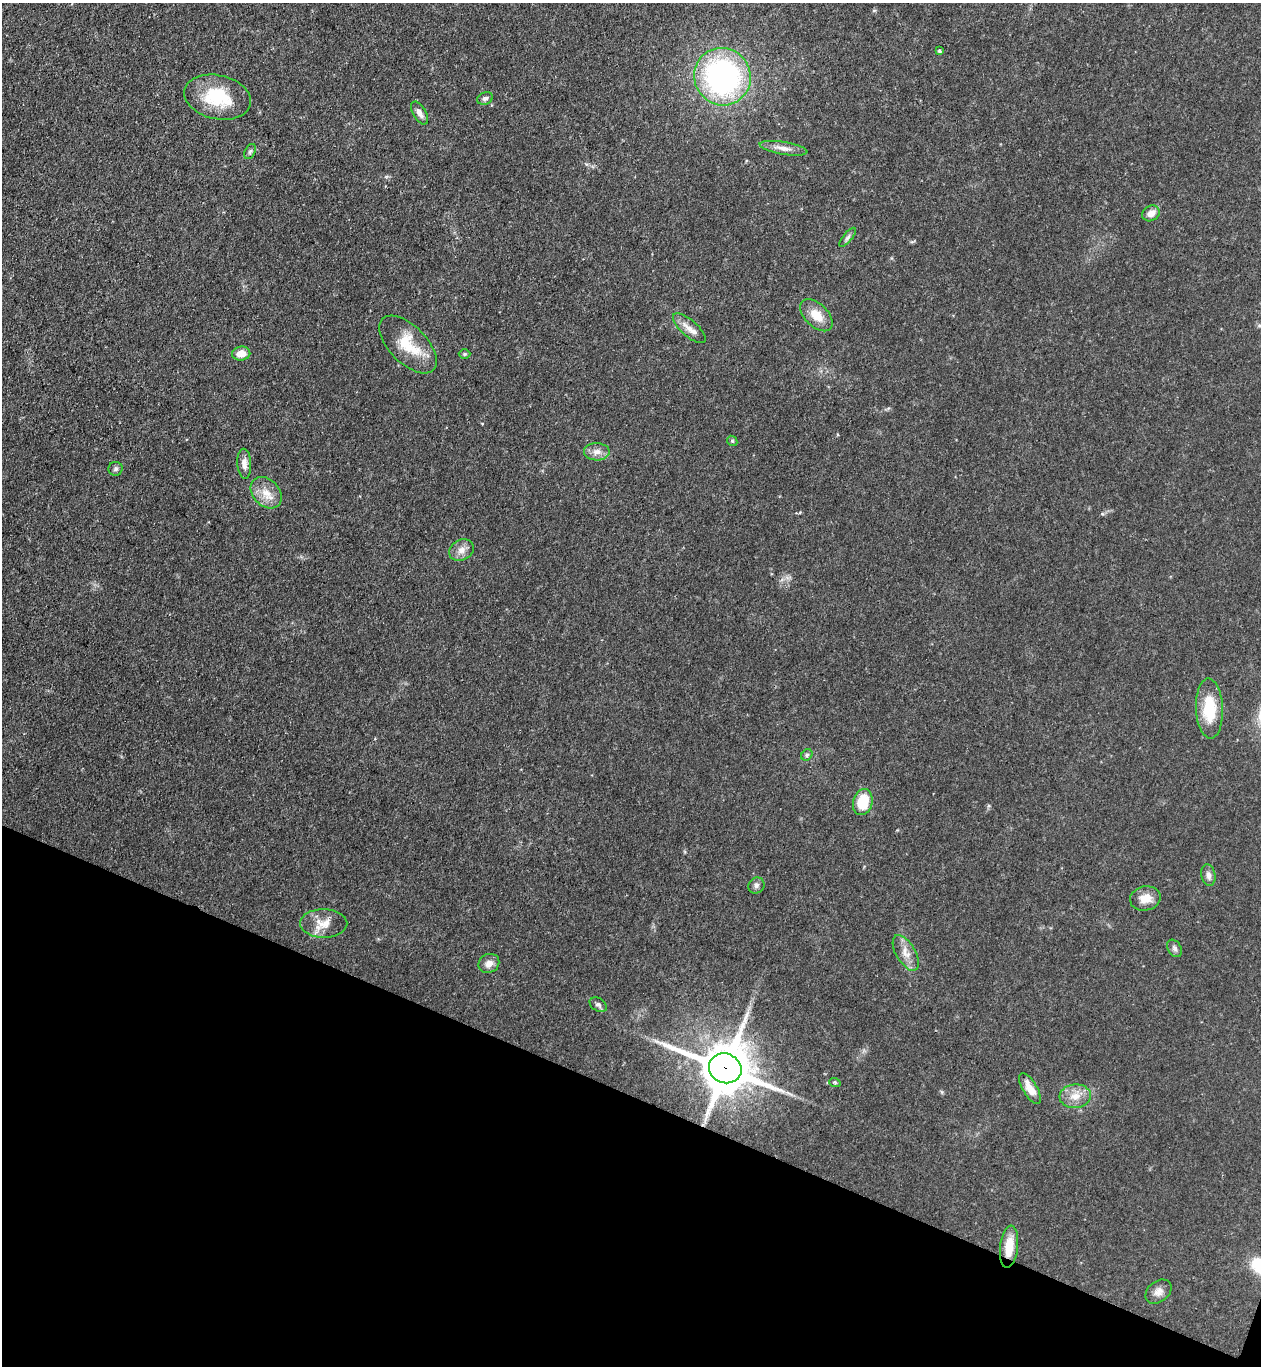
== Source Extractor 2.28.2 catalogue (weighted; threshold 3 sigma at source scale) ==
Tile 15 of 4 x 4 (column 3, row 4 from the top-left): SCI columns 2711-3969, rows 25-1388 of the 5551 x 5506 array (HDU 1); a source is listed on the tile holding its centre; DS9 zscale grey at full resolution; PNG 1263 x 1368 px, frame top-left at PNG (2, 3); each listed source drawn as its Kron ellipse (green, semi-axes under 4 px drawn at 4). Shown black and unused: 20% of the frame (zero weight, under 3 of 4 exposures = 5% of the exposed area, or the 3 px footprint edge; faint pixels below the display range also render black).
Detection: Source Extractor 2.28.2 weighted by HDU 2 'WHT'; one run over the whole footprint, this tile lists its part. Background 0.106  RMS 0.0082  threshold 0.0369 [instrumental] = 3 sigma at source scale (4.5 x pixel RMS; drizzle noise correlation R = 1.50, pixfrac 1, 0.05/0.05 arcsec/px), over >= 5 px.
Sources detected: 37; all 37 listed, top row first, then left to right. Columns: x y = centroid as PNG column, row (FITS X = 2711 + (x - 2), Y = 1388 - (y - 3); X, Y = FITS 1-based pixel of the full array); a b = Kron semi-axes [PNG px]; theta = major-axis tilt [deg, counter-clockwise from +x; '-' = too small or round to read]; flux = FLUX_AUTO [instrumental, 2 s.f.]
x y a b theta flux
939 51 4 3 - 1.3
722 77 29 28 - 190
217 97 34 22 -13 41
485 98 8 6 23 2.4
420 113 12 6 -60 4.2
783 148 24 6 -10 6.2
250 151 8 5 62 1.7
1151 213 9 7 34 5.7
848 237 12 4 50 2.2
816 315 19 11 -44 13
689 328 20 8 -41 7.5
408 344 36 18 -45 28
241 353 9 7 7 9.3
464 354 6 5 - 1.1
732 441 5 4 - 1.1
597 452 13 8 -1 5.8
244 464 15 7 -86 5.7
116 469 7 7 - 2.1
266 493 18 13 -46 12
461 550 13 10 27 6.1
1209 709 30 13 -88 31
807 755 6 5 - 1.4
863 802 13 9 75 26
1208 875 11 7 -79 3.9
756 885 8 7 - 2.6
1145 898 15 12 12 10
324 923 23 14 0 12
1174 948 9 6 -59 2.4
906 953 20 9 -60 8.3
489 963 11 9 30 5.4
598 1005 9 6 -31 2.4
725 1068 16 14 -22 4200
835 1083 6 3 -20 0.95
1030 1089 17 7 -59 9.3
1075 1096 15 12 6 10
1009 1247 21 9 83 16
1158 1292 14 10 38 5.4
Overlapping masked pixels (flux is a lower limit): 2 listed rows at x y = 725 1068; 1009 1247